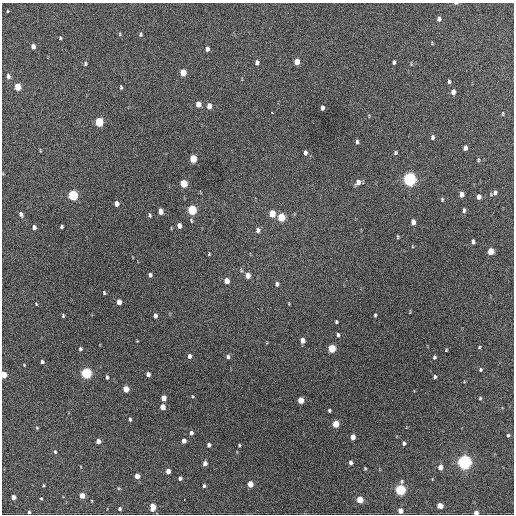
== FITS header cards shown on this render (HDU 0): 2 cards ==
NAXIS1  =                  512 / Axis length
NAXIS2  =                  512 / Axis length

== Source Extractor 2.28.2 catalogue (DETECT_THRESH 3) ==
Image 512 x 512 px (HDU 0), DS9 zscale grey, 1 PNG px = 1 image px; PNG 516 x 516 px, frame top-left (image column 1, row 512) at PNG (2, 3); no overlay
Background 424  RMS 20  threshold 60.1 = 3 sigma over >= 5 px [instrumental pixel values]
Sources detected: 129; all 129 listed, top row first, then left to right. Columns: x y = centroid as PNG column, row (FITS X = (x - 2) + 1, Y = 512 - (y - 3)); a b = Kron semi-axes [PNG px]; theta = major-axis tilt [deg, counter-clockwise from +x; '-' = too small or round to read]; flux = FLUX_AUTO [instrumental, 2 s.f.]
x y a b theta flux
456 3 5 3 - 1200
8 11 4 3 - 990
439 19 5 4 - 5500
120 34 5 3 - 1300
141 34 5 3 - 1900
60 38 3 2 - 1400
432 43 5 3 - 1000
33 46 5 4 - 7000
207 49 5 4 - 4200
297 62 5 4 - 15000
394 62 4 3 - 2800
257 63 5 4 - 4800
85 64 6 4 79 2000
183 73 5 4 - 23000
8 76 6 4 -82 4600
449 82 4 3 - 1900
18 87 5 4 - 29000
121 87 4 3 - 1800
453 92 6 4 90 6800
198 104 5 4 - 13000
209 106 5 4 - 10000
322 108 5 3 - 5000
272 113 3 3 - 18000
503 113 6 3 89 1300
99 122 5 5 - 69000
432 137 6 4 79 3200
357 142 5 3 - 2700
465 148 5 4 - 5700
305 153 6 4 -90 3500
395 153 5 4 - 2000
193 159 5 4 - 38000
478 160 5 3 - 1600
409 179 6 5 - 390000
358 182 7 5 63 7900
184 183 5 4 - 40000
495 193 7 5 70 4100
461 194 5 4 - 9000
73 195 5 5 - 120000
479 197 5 4 - 7000
442 199 6 4 -78 1600
117 204 5 4 - 8300
192 210 5 5 - 92000
464 210 6 4 -89 2600
160 211 5 4 - 11000
21 214 5 4 - 4200
272 214 5 4 - 26000
150 215 6 4 -87 2100
281 217 5 5 - 48000
413 222 5 4 - 8600
61 226 4 3 - 2300
179 226 5 4 - 8300
34 227 4 4 - 4600
258 230 6 5 - 4900
398 237 5 3 - 1400
473 242 5 4 - 3600
412 246 4 2 - 900
490 251 5 4 - 25000
209 254 4 2 - 1100
241 270 6 3 -72 1800
150 275 4 3 - 3100
248 275 5 4 - 12000
227 281 5 4 - 13000
277 284 5 4 - 2900
104 293 4 3 - 1500
119 302 5 4 - 11000
36 304 4 2 - 1100
375 315 3 3 - 1800
63 316 4 3 - 1600
155 316 4 3 - 4300
336 322 4 3 - 1700
338 335 5 3 - 2700
302 340 5 4 - 8200
479 347 3 3 - 1300
332 348 5 4 - 45000
80 349 4 4 - 2300
446 350 4 3 - 1100
189 356 5 4 - 4800
228 357 6 4 -84 3400
434 357 4 4 - 2400
42 362 4 4 - 2700
24 365 4 2 - 990
480 369 4 4 - 1900
86 373 5 5 - 160000
148 374 4 4 - 6100
4 375 5 4 - 21000
107 377 4 3 - 2700
435 377 3 3 - 2100
126 389 5 4 - 20000
192 396 4 2 - 1000
163 398 5 4 - 12000
480 398 5 4 - 1500
301 400 5 4 - 19000
162 407 5 4 - 12000
329 410 3 3 - 2100
130 419 5 3 - 2400
336 424 5 4 - 27000
37 428 4 4 - 1400
191 433 4 4 - 3600
508 435 4 3 - 1700
353 437 5 4 - 12000
98 441 4 4 - 6700
184 441 4 4 - 7000
404 443 4 4 - 3300
209 445 4 4 - 4600
239 445 3 3 - 1500
55 452 5 4 - 1800
351 462 4 4 - 4300
464 462 5 5 - 480000
205 463 4 4 - 6800
440 467 5 4 - 8600
365 468 4 3 - 1400
168 471 4 4 - 11000
137 476 4 4 - 11000
180 478 4 3 - 3400
250 484 5 4 - 20000
43 485 3 3 - 1500
204 486 4 3 - 2100
400 490 5 5 - 160000
82 495 4 4 - 15000
13 497 4 4 - 6900
41 498 3 3 - 1200
184 499 2 2 - 4600
360 500 5 4 - 29000
440 506 4 4 - 17000
152 507 7 5 90 16000
120 509 4 4 - 2400
400 511 4 4 - 9900
29 512 3 3 - 2000
476 513 4 4 - 8700
At the frame edge (FLAGS 8, measured only in part): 4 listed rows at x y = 456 3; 4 375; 29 512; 476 513